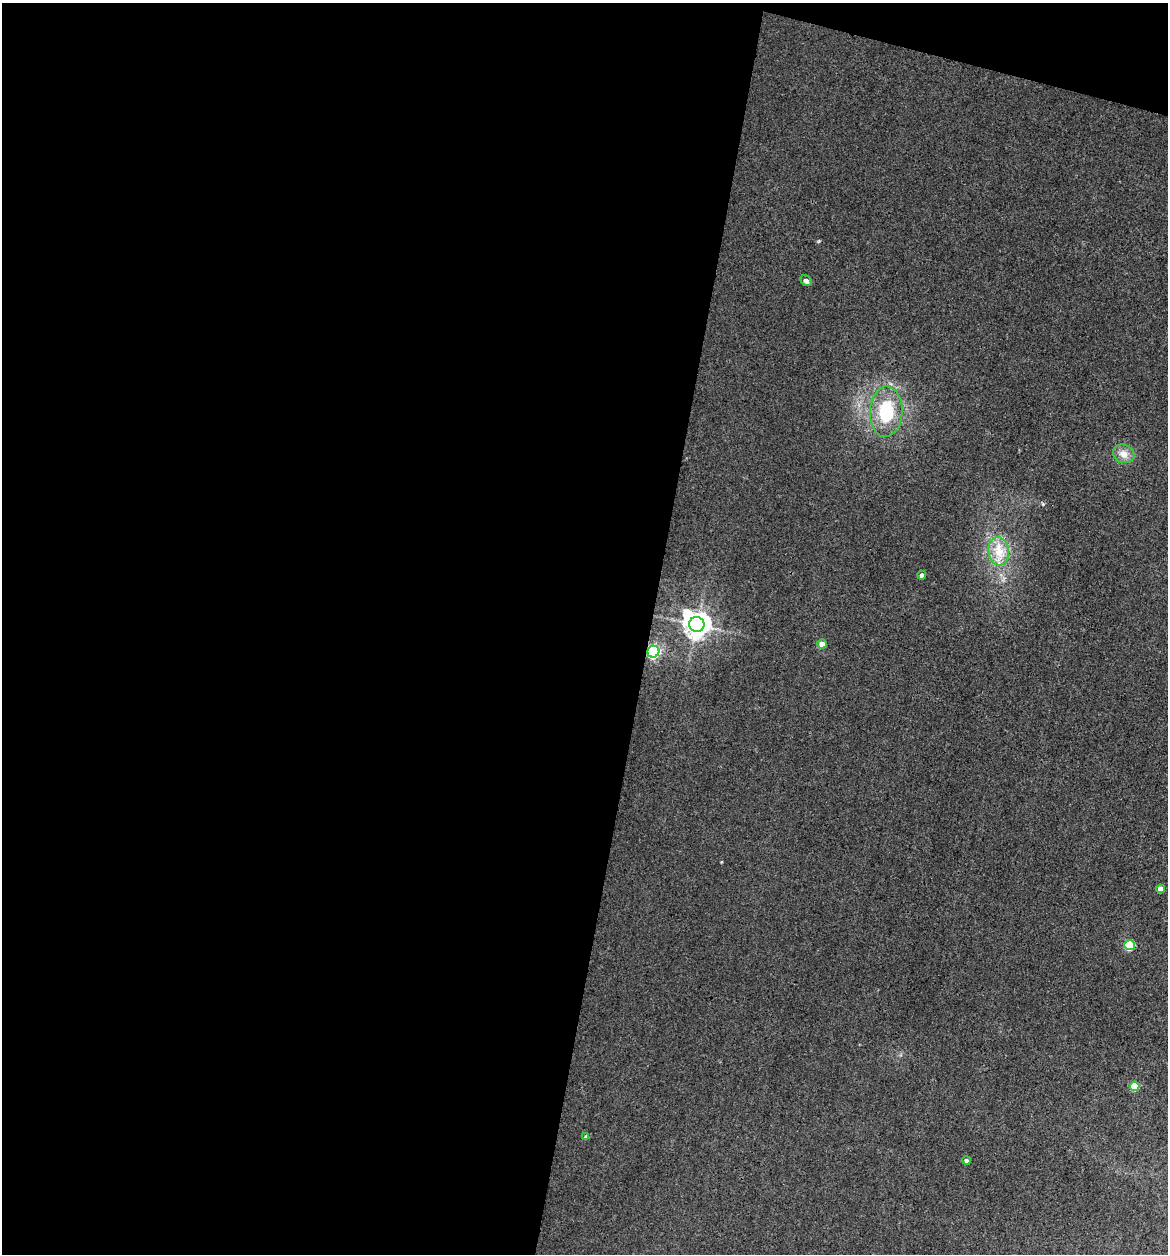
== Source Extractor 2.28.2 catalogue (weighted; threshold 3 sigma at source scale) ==
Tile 1 of 4 x 4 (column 1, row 1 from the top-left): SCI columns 121-1286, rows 3758-5009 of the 5028 x 5010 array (HDU 1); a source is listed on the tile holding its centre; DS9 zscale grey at full resolution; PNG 1170 x 1256 px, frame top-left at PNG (2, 3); each listed source drawn as its Kron ellipse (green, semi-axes under 4 px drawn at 4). Shown black and unused: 57% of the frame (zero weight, under 3 of 4 exposures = <1% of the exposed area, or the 3 px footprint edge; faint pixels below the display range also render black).
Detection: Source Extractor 2.28.2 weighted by HDU 2 'WHT'; one run over the whole footprint, this tile lists its part. Background 0.0841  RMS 0.0075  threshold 0.0338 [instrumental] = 3 sigma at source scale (4.5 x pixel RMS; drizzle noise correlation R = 1.50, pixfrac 1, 0.05/0.05 arcsec/px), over >= 5 px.
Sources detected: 13; all 13 listed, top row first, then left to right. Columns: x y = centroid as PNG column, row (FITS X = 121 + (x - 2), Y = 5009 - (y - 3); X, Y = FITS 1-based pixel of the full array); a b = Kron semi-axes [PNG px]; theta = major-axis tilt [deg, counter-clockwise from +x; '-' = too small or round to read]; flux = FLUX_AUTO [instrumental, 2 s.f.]
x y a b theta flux
806 281 6 4 -44 2
886 412 25 16 87 24
1124 454 11 9 -21 4.3
999 551 14 10 -83 8.7
922 575 4 4 - 1.7
697 624 8 7 - 530
822 644 5 4 - 5.1
653 652 6 5 - 110
1160 889 4 4 - 3.8
1130 945 5 5 - 32
1135 1086 5 4 - 14
586 1137 4 4 - 1.8
966 1161 4 4 - 1.8
Overlapping masked pixels (flux is a lower limit): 1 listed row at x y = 653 652